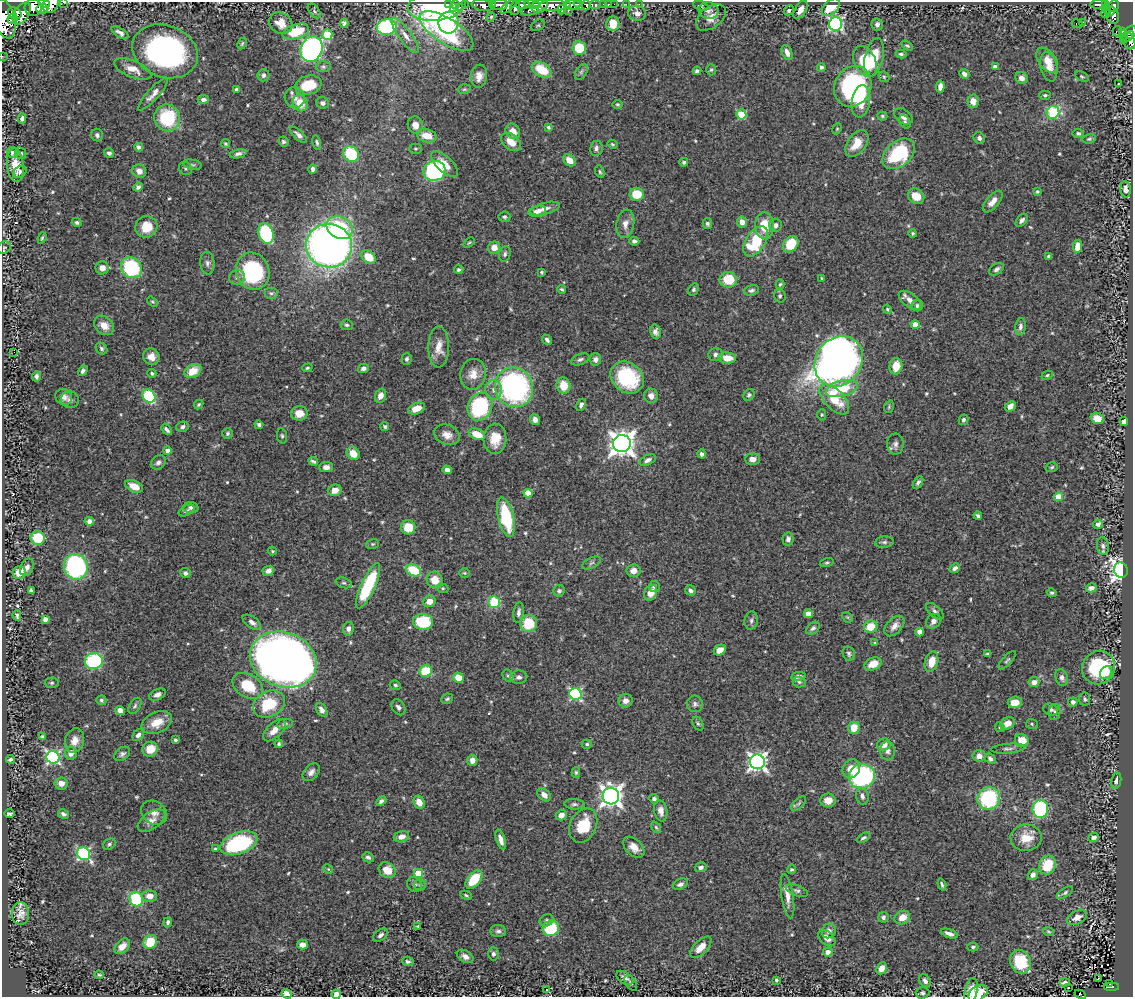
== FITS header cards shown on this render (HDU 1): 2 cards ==
NAXIS1  =                 1131
NAXIS2  =                  995

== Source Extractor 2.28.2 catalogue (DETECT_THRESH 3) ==
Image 1131 x 995 px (HDU 1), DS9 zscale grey, 1 PNG px = 1 image px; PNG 1135 x 999 px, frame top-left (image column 1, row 995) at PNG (2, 2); each listed source drawn as its Kron ellipse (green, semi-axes under 4 px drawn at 4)
Background 0.702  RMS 0.016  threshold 0.0469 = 3 sigma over >= 5 px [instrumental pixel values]
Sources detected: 568; of the 568, the 500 brightest by FLUX_AUTO listed and drawn (68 fainter detections omitted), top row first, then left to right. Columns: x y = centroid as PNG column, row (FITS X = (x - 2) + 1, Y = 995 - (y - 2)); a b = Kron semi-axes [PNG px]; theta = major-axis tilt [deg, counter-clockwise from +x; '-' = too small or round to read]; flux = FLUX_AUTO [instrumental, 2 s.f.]
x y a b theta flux
63 2 2 2 - 31
44 4 6 4 -17 390
51 4 9 7 56 1300
448 4 3 2 - 13
455 4 3 3 - 15
532 4 8 3 -7 210
578 4 6 3 -52 250
604 4 3 3 - 37
614 4 2 2 - 9.5
626 4 3 2 - 5.6
639 4 3 2 - 16
1099 4 8 4 -1 170
437 5 29 15 7 76
465 5 3 2 - 19
483 5 11 5 -10 730
492 5 4 2 - 120
499 5 8 5 2 710
523 5 7 4 4 400
553 5 13 6 0 1100
573 5 8 5 -4 400
586 5 5 4 - 270
595 5 5 3 - 150
608 5 4 3 - 41
1105 5 3 3 - 120
540 6 8 6 27 750
567 6 4 2 - 93
701 6 8 4 -21 1.7
1114 6 6 5 - 320
33 7 8 8 - 1300
508 7 9 4 37 300
831 7 10 6 43 38
454 8 3 3 - 7.6
459 8 3 3 - 48
515 8 7 5 73 460
42 9 6 5 - 630
1107 9 5 3 - 69
562 10 4 3 - 210
709 10 10 8 -10 4.6
789 10 6 4 46 2.5
800 10 10 5 59 9
314 11 8 5 -52 2.1
530 11 9 4 9 230
568 11 3 2 - 21
1110 11 5 2 - 100
15 13 7 5 -26 750
22 13 12 7 58 1300
637 13 9 7 -9 5.4
1106 14 5 3 - 24
1112 15 9 6 -68 340
491 17 5 4 - 1.4
711 17 17 10 36 9.9
4 19 20 10 -75 2200
12 19 5 5 - 530
1083 22 2 2 - 4.1
281 23 12 10 -30 15
344 23 4 4 - 2.3
448 23 11 10 - 54
613 24 7 6 - 19
836 24 7 6 - 210
877 24 6 5 - 3.7
1077 24 6 3 -10 27
538 25 7 5 28 1.9
387 27 10 7 5 100
447 31 31 12 -33 180
1117 31 5 4 - 72
1122 31 3 3 - 60
296 32 13 7 18 40
1131 32 7 5 51 300
120 33 10 4 -33 4.2
327 34 5 5 - 43
405 35 21 6 -53 10
1124 35 5 4 - 50
1127 37 8 2 38 170
1129 41 9 6 -63 330
242 43 6 4 63 1.5
907 46 6 4 -34 1.6
579 48 7 7 - 30
312 49 13 10 66 310
165 51 34 26 -21 260
787 53 8 5 -67 6.8
901 54 5 3 - 1.8
2 56 2 2 - 7.2
874 57 20 9 78 28
1047 60 14 8 -54 11
865 61 16 10 -63 42
323 67 7 5 -1 2.3
821 67 4 4 - 2.3
995 67 4 4 - 5.3
1049 67 15 8 -78 8.9
133 69 20 8 -22 11
542 70 10 7 -30 31
711 70 5 4 - 1.8
697 71 4 4 - 2.7
581 72 9 5 60 2.7
964 74 5 4 - 4.9
263 75 6 6 - 3.5
479 76 11 8 83 7.3
1082 76 7 4 -25 1.7
884 77 6 5 - 1.6
1021 78 6 5 - 5.7
1118 84 3 2 - 2.1
308 85 13 9 16 41
853 86 21 18 62 170
940 87 6 4 85 6.4
464 89 6 4 19 1.5
237 90 4 4 - 4.7
153 94 21 6 48 8
1045 95 6 4 1 2
295 98 11 10 - 8.5
203 100 6 4 0 3.8
861 101 16 9 82 26
973 101 6 5 - 8.8
300 103 8 7 - 19
323 103 6 5 - 3.3
617 104 5 4 - 1.6
1053 112 6 6 - 54
741 114 5 5 - 41
882 116 5 4 - 1.5
903 116 10 7 -36 6.1
22 118 5 4 - 3.2
167 118 13 12 - 62
905 122 7 5 -56 2.1
415 125 9 7 -73 8.1
548 127 4 4 - 1.9
837 129 6 4 67 1.4
513 131 8 7 - 10
1078 133 5 4 - 2.1
97 135 6 6 - 3
298 135 11 4 -43 4.4
427 136 10 6 -13 16
979 138 6 5 - 3.2
1089 139 7 4 10 1.8
283 142 5 5 - 2.2
317 142 7 4 -75 1.9
511 142 11 7 -40 13
857 143 15 9 54 17
226 144 5 4 - 1.3
612 144 5 4 - 1.4
139 147 4 4 - 4.1
596 148 7 6 - 3.7
415 149 6 5 - 1.6
12 152 5 5 - 3.3
21 153 6 5 - 2.1
109 153 5 4 - 3.1
238 154 8 4 11 3.4
351 154 8 7 - 58
899 154 19 12 40 79
569 160 7 5 -39 11
684 162 4 3 - 2.1
444 164 17 7 -43 14
15 165 17 8 -84 16
192 165 10 5 -10 2.3
185 168 7 6 - 2.3
313 169 4 4 - 3.4
139 171 7 6 - 6.1
435 171 11 10 - 120
20 172 7 5 43 3.2
600 172 7 4 -70 1.7
138 187 5 4 - 2.7
1126 189 8 5 -85 4.6
1037 192 4 3 - 1.6
637 194 7 6 - 25
916 196 8 7 - 17
993 202 13 6 49 8.5
545 208 15 6 14 6.6
537 211 9 5 13 6.7
504 217 6 5 - 2
1022 220 7 5 49 3.5
77 222 5 4 - 2.5
742 222 5 5 - 7.5
625 224 14 9 80 8.3
707 224 5 5 - 2.9
775 225 7 6 - 4.6
764 226 13 9 -89 24
146 227 11 10 - 22
340 228 14 10 -28 62
266 233 10 7 -73 76
913 233 4 4 - 1.3
42 238 6 3 69 1.5
634 241 5 3 - 2.5
756 241 17 10 56 60
469 242 6 3 34 1.4
791 244 9 7 53 33
329 246 23 22 - 610
1077 246 7 4 83 13
4 248 7 6 - 2.1
494 248 6 6 - 9.2
505 254 8 5 74 2.9
369 257 8 6 -37 23
1049 257 4 4 - 3.3
207 263 11 7 -85 3.7
102 268 6 6 - 7
131 268 11 10 - 90
996 269 8 5 33 3
459 270 4 4 - 2.3
253 271 19 16 -68 95
542 272 3 3 - 1.3
237 277 8 7 - 3.8
822 279 3 3 - 2.5
728 280 9 8 - 28
780 284 5 4 - 1.6
562 289 5 3 - 1.6
694 289 6 5 - 2
751 290 7 5 17 2.8
271 293 7 6 - 2.3
780 296 7 5 -68 2.5
910 300 13 7 -37 9.6
152 302 6 4 -34 1.5
917 306 6 5 - 2.9
887 309 4 3 - 1.3
915 324 4 4 - 13
104 325 11 8 -42 11
347 325 6 5 - 2.2
1020 327 8 5 82 3.5
655 332 7 5 -76 4.4
547 340 6 3 -50 2.7
439 347 20 10 90 14
101 349 6 5 - 2.3
14 352 2 2 - 11
716 355 7 6 - 3.6
151 357 8 8 - 8.7
727 358 9 5 -4 13
407 359 6 5 - 2.1
580 359 9 5 21 3
595 359 6 6 - 3.6
839 361 26 22 53 850
896 366 8 6 80 18
307 368 5 4 - 1.7
363 368 5 4 - 3.8
83 371 5 4 - 2.8
193 371 9 6 29 17
152 373 4 4 - 2.1
473 374 15 13 79 13
1047 375 5 3 - 1.5
36 376 5 4 - 3.4
627 377 18 14 -39 82
563 386 8 7 - 19
514 387 20 18 -61 240
842 388 16 8 14 33
494 390 10 8 -88 7.4
749 395 6 5 - 2.1
149 396 7 6 - 67
380 396 7 5 68 7.3
651 396 7 7 - 6.5
64 397 9 7 -34 5.6
834 399 19 9 -46 30
70 400 9 8 - 4.2
199 405 5 4 - 1.8
581 405 6 4 61 3.3
1010 406 6 4 44 6.2
480 407 14 12 66 110
889 407 6 4 72 1.6
416 408 9 5 22 12
299 413 8 7 - 13
822 415 5 4 - 1.6
1097 418 7 5 -19 12
535 420 5 5 - 5.4
963 420 5 4 - 2.3
1124 421 4 3 - 7.7
259 425 4 3 - 2.6
385 426 4 4 - 2
183 427 6 5 - 3
167 430 6 3 -46 3.1
227 433 5 5 - 2
477 434 8 5 -23 20
447 435 13 10 -20 8.6
282 436 7 5 -79 2
495 439 15 11 87 20
622 443 9 8 - 1100
895 444 10 8 -90 4.6
167 451 4 4 - 5.3
353 453 7 6 - 15
702 454 4 4 - 2.7
752 459 7 5 1 6.9
648 460 9 5 26 4.7
313 461 5 3 - 2.1
158 462 8 6 37 3.4
326 467 7 5 2 4.8
1052 467 6 4 17 1.8
447 470 5 4 - 3.9
918 482 7 4 58 2.8
134 486 9 5 -24 11
335 490 7 5 16 9.6
528 493 4 4 - 21
1058 497 4 4 - 21
191 508 7 5 -2 3.1
187 510 8 5 30 2.3
978 516 4 3 - 2.2
506 517 20 8 -77 63
89 521 5 4 - 4.3
1098 524 5 4 - 3.6
408 527 7 7 - 21
38 538 7 6 - 36
788 539 6 5 - 3.9
884 542 9 5 7 2.7
373 544 6 5 - 1.7
1103 546 8 6 -82 3.8
272 551 5 4 - 1.4
827 562 7 4 13 1.7
591 563 10 5 27 2.6
27 567 9 6 65 4.7
76 567 13 12 - 200
955 568 6 4 42 4.1
414 570 8 5 -26 37
1121 570 7 7 - 460
268 571 6 5 - 3.9
633 571 7 6 - 6.5
19 572 7 6 - 15
185 573 5 5 - 3
464 573 5 5 - 1.4
435 580 8 8 - 15
344 583 8 5 -16 2.3
368 586 24 7 65 82
654 587 5 5 - 2
443 588 6 4 -21 1.6
1091 588 5 4 - 5.2
31 590 4 3 - 1.6
690 590 6 5 - 4
559 591 6 5 - 2.2
650 593 8 6 62 12
1052 593 5 4 - 2.1
429 601 6 6 - 9.8
494 602 6 6 - 40
935 611 10 5 -42 3.6
519 612 10 5 82 3.8
808 614 4 4 - 10
17 615 5 3 - 1.9
847 617 6 4 -43 1.5
45 619 4 4 - 5.4
751 621 9 6 81 3.1
933 621 8 7 - 5
252 622 10 5 -35 4.9
423 622 10 8 -3 52
529 624 8 8 - 33
894 626 12 7 47 6.7
871 627 7 6 - 21
813 628 7 5 41 3.1
348 629 7 5 79 4.5
920 632 4 4 - 11
875 643 4 4 - 1.3
720 650 6 5 - 9.7
849 654 7 6 - 2.8
988 654 4 3 - 1.8
283 660 34 27 -21 1300
1007 660 11 4 47 2.3
94 661 9 8 - 82
931 662 10 6 74 14
873 664 9 6 20 14
1099 668 17 16 - 92
426 671 6 6 - 38
1106 673 7 5 52 11
508 676 6 5 - 2
798 676 7 4 10 3.5
519 677 8 6 5 4.3
1062 677 9 6 -73 4.2
459 678 5 5 - 19
799 682 6 5 - 2.1
1034 682 6 5 - 6.3
52 683 7 5 3 2
395 685 5 4 - 2.1
248 686 16 11 -31 36
576 694 6 6 - 130
157 695 9 5 25 4.3
447 699 6 5 - 1.7
1085 699 6 5 - 2.4
101 700 5 5 - 2.1
625 701 7 7 - 5.6
1015 702 7 6 - 14
1073 702 5 4 - 3.4
269 704 16 12 27 45
695 704 8 8 - 3.9
135 706 9 5 60 2.5
398 707 8 6 -57 3.5
1051 709 7 6 - 3.1
120 710 5 4 - 7.1
322 710 7 5 -59 4.6
1054 712 8 5 80 2.7
157 722 16 10 24 16
698 723 7 5 -62 2
1007 723 8 6 25 9.9
285 724 8 5 8 2.3
1032 724 6 5 - 1.6
1000 727 5 4 - 1.7
854 728 6 5 - 16
274 730 14 7 45 9.9
138 735 7 5 48 3.9
42 737 4 3 - 1.5
175 740 3 3 - 2.1
1022 740 7 6 - 19
75 741 12 9 73 9.4
279 744 4 3 - 1.6
587 744 5 4 - 1.9
884 745 7 6 - 9.3
150 749 8 7 - 17
1008 749 17 5 5 4
888 751 9 7 -83 4.1
71 753 7 6 - 6.6
122 754 9 6 38 3.2
979 756 6 6 - 5.7
53 757 6 6 - 180
11 759 4 3 - 2.1
990 759 6 4 -46 3
472 760 5 5 - 7.2
757 762 7 7 - 430
851 769 10 8 63 15
311 772 10 7 48 4.9
576 773 5 4 - 1.7
862 776 13 12 - 160
1116 781 8 5 79 4.1
61 783 6 6 - 6.4
544 795 8 5 -46 6.7
611 796 8 8 - 670
862 796 8 6 -75 4
989 798 11 11 - 94
654 799 5 4 - 2.6
828 800 8 6 0 11
381 801 6 4 45 2.9
419 802 7 5 -60 10
799 803 9 4 45 2.3
574 804 10 5 -3 3
1040 809 9 7 88 100
661 811 10 6 -79 6.6
10 813 5 3 - 1.7
154 813 14 11 -34 8.7
64 814 6 4 -31 3
561 815 6 5 - 6.5
151 821 16 8 34 8.6
583 825 18 13 65 34
656 827 6 4 -54 1.6
401 837 8 5 15 6.4
863 838 7 4 31 2.1
1026 838 15 13 2 19
1094 838 5 4 - 3.6
501 839 10 4 -72 6.7
239 843 19 10 19 120
109 844 7 5 34 2.3
634 847 12 8 -45 9.4
215 849 4 3 - 1.5
84 854 7 6 - 160
368 857 6 4 -29 2.6
1048 865 10 8 69 30
701 867 6 5 - 3.2
328 869 5 4 - 1.3
387 870 9 7 -35 15
792 870 4 4 - 1.7
418 873 4 4 - 38
1033 875 6 5 - 4.2
474 879 11 6 50 35
414 884 8 7 - 4.2
680 884 8 5 27 3.6
420 885 5 5 - 1.9
942 885 6 3 -72 2
797 891 11 5 -21 3.1
1065 893 9 4 34 2.2
466 895 6 3 -26 1.5
150 896 7 6 - 8.4
787 896 22 6 -81 9.8
136 899 7 6 - 59
21 913 11 8 -89 7.9
883 917 5 5 - 3.1
1077 917 10 6 27 7.8
902 918 8 6 27 13
547 920 7 5 32 2.4
168 922 5 3 - 2.4
418 926 3 3 - 1.4
551 928 8 7 - 61
498 931 8 6 0 3.1
829 931 7 6 - 5
1049 931 6 4 -19 1.5
949 934 9 4 -19 5.4
381 935 8 5 37 4
827 938 10 6 -42 6.8
150 942 7 6 - 26
302 945 5 5 - 6.8
122 946 9 6 44 8.2
701 947 13 7 45 13
973 947 5 4 - 2.1
828 952 4 4 - 7.7
493 954 6 5 - 2.9
465 956 9 6 -29 5.2
408 961 6 4 -3 2.6
1020 962 12 10 -68 41
882 968 6 5 - 10
99 975 5 3 - 1.3
625 978 9 5 -31 4.2
1098 979 3 2 - 3.8
776 980 3 3 - 1.5
925 981 7 5 -58 3.7
1064 982 5 3 - 2.3
631 983 9 5 -58 1.9
1110 984 3 3 - 22
1112 987 7 3 2 97
1068 988 3 2 - 3.8
547 990 3 3 - 3.8
971 991 13 6 78 9.3
922 993 7 6 - 2.4
978 993 10 7 33 21
286 994 5 4 - 7.3
336 994 4 4 - 5.8
1080 994 6 3 -28 34
At the frame edge (FLAGS 8, measured only in part): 10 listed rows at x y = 63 2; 44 4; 51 4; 4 19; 1131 32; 2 56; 978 993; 286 994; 336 994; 1080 994
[68 fainter detections neither listed nor drawn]